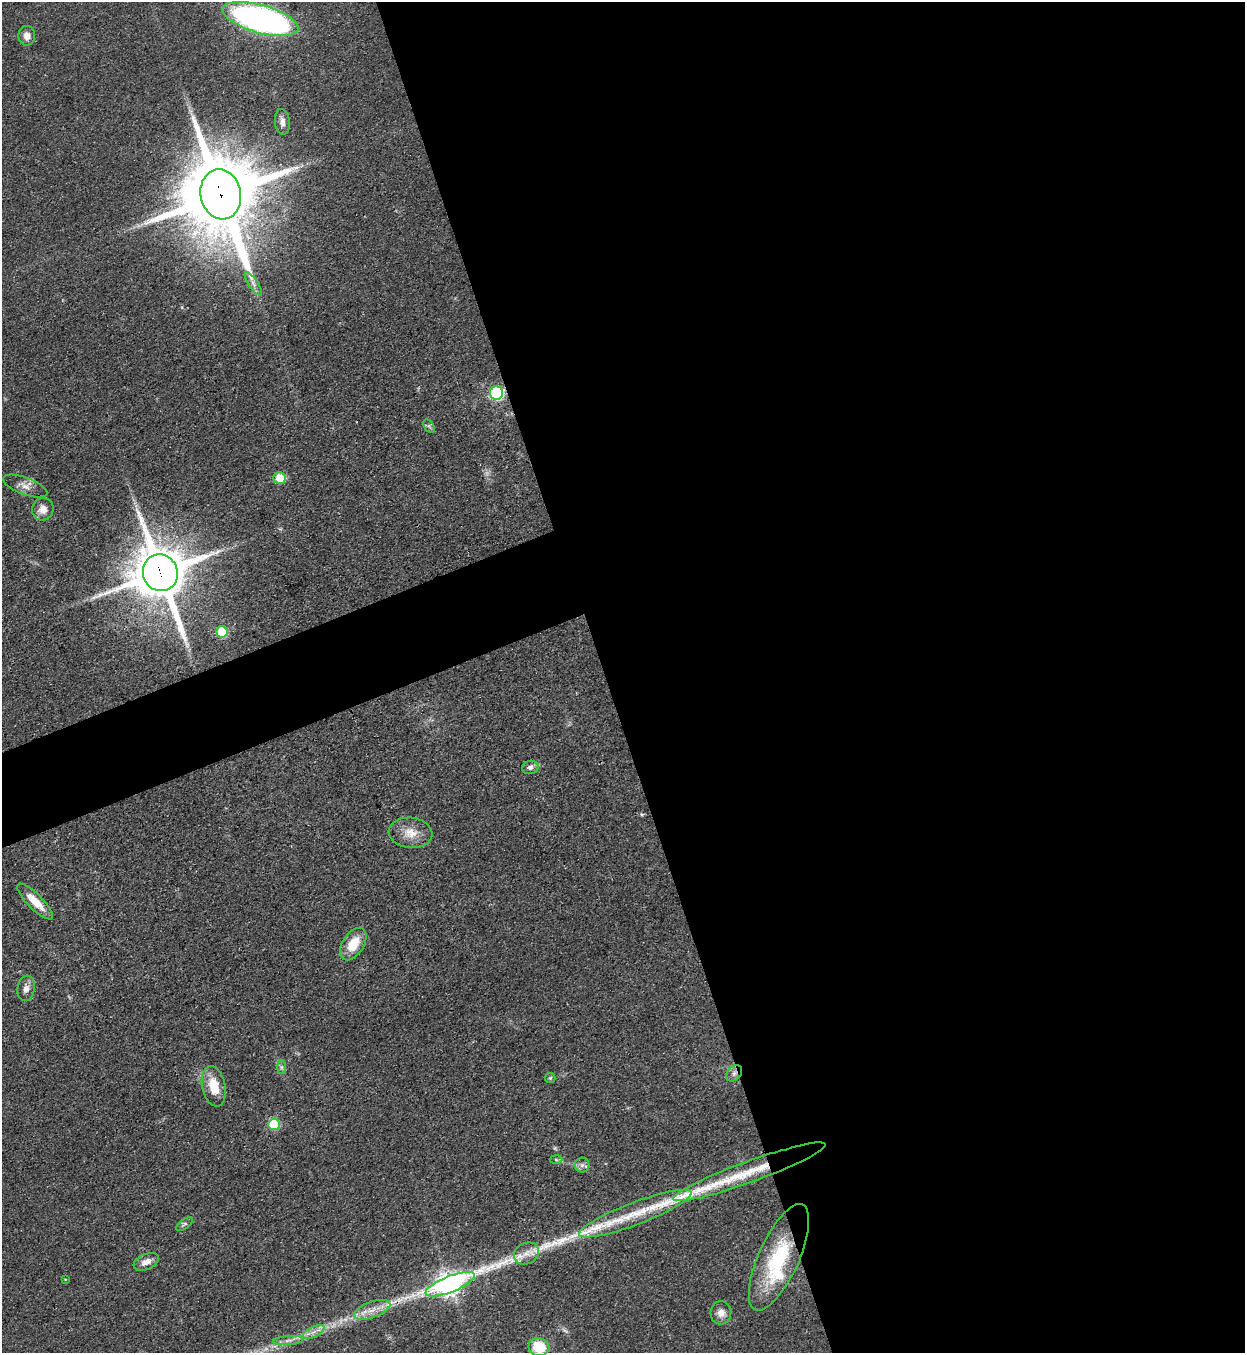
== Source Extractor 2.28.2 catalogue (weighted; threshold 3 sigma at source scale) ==
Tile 8 of 4 x 4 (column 4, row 2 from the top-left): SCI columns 4036-5278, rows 2739-4089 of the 5457 x 5478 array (HDU 1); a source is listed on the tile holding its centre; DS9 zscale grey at full resolution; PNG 1247 x 1355 px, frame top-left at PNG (2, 2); each listed source drawn as its Kron ellipse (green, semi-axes under 4 px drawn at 4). Shown black and unused: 55% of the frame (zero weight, under 3 of 4 exposures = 5% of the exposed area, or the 3 px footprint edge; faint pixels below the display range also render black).
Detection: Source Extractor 2.28.2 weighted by HDU 2 'WHT'; one run over the whole footprint, this tile lists its part. Background 0.0524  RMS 0.0057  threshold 0.0258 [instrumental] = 3 sigma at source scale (4.5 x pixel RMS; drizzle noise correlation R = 1.50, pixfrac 1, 0.05/0.05 arcsec/px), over >= 5 px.
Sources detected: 47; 5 too faint to see at this stretch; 4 long thin detections or spike segments (spike, bleed or trail) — neither listed nor drawn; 1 inside a brighter listed object's ellipse — not listed separately; the other 37 listed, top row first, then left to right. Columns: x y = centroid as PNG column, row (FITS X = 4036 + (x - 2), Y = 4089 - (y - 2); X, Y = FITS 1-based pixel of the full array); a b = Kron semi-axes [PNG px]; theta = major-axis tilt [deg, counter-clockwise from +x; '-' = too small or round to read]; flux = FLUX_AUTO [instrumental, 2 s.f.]
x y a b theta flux
260 19 39 14 -16 270
27 36 10 8 -87 4.5
282 122 13 7 -85 3.6
221 194 25 20 -79 8300
253 284 13 4 -57 2.7
496 393 6 6 - 100
429 426 7 4 -55 1.2
279 478 6 6 - 12
25 486 23 8 -21 5.1
43 509 11 10 - 5.8
160 573 18 17 - 3300
222 632 5 5 - 32
530 767 8 6 13 2.4
411 833 22 15 -5 9.9
35 902 24 7 -45 11
353 944 18 10 58 14
26 988 13 8 82 3.6
281 1067 7 4 90 1.3
734 1073 9 6 46 2.3
550 1078 5 5 - 0.85
214 1086 20 11 -78 14
274 1124 6 5 - 35
556 1160 6 4 -2 1
582 1165 7 7 - 2.3
749 1172 81 10 20 28
635 1213 60 11 21 21
185 1224 10 4 36 1.3
526 1253 13 10 28 6.2
779 1257 58 20 66 55
146 1262 13 7 23 4.4
65 1279 4 2 - 0.41
450 1284 26 8 22 510
372 1310 19 8 19 7.3
721 1313 11 10 - 4.5
313 1332 12 5 27 3.4
288 1340 15 4 4 3.1
539 1347 10 8 -11 22
Overlapping masked pixels (flux is a lower limit): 6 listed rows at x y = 221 194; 496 393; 160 573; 734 1073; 749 1172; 450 1284
Isophote crosses this tile's border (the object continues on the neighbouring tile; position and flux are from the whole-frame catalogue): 1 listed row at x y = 539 1347